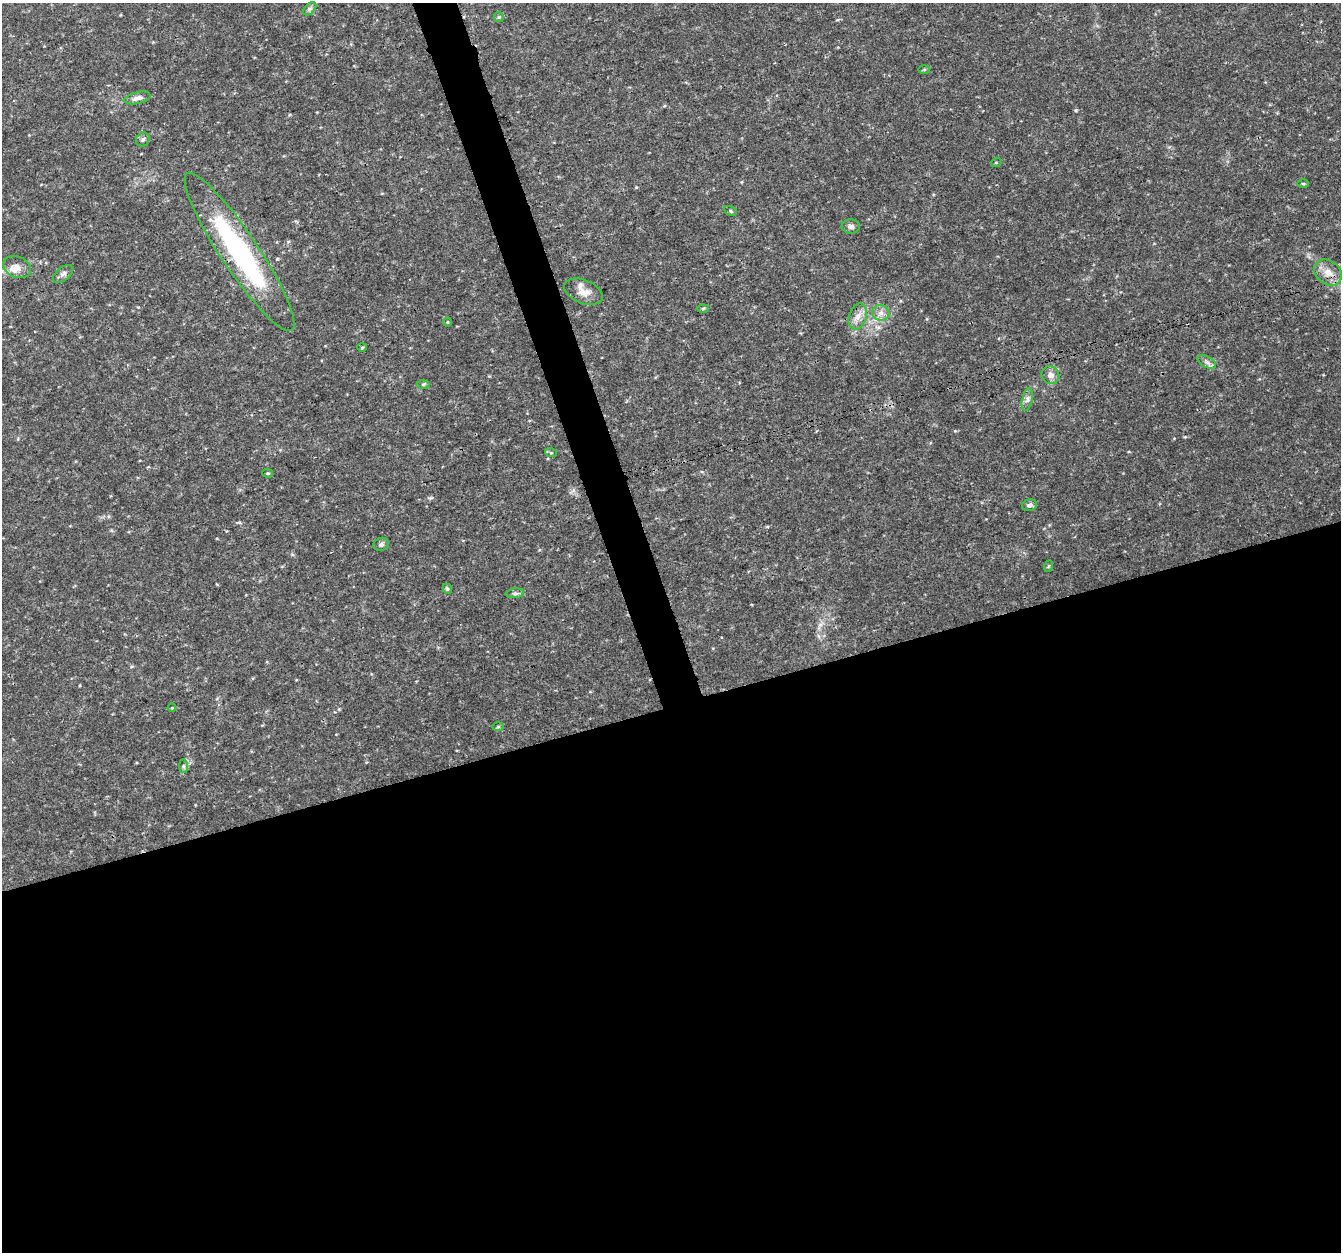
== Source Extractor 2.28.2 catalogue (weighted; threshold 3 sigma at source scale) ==
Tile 15 of 4 x 4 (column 3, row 4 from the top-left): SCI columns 2683-4021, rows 119-1368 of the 5362 x 5182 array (HDU 1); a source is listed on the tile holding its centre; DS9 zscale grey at full resolution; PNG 1343 x 1254 px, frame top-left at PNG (2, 3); each listed source drawn as its Kron ellipse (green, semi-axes under 4 px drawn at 4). Shown black and unused: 46% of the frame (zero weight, under 3 of 4 exposures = <1% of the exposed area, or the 3 px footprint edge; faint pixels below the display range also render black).
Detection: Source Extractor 2.28.2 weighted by HDU 2 'WHT'; one run over the whole footprint, this tile lists its part. Background 0.0314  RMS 0.0037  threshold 0.0167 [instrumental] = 3 sigma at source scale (4.5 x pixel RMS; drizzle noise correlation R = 1.50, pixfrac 1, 0.0396/0.0396 arcsec/px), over >= 5 px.
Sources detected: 34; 1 inside a brighter listed object's ellipse — not listed separately; the other 33 listed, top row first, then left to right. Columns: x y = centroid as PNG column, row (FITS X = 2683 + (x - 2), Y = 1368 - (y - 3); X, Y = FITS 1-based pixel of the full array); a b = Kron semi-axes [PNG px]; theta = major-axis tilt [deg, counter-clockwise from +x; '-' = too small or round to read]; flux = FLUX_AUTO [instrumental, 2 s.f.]
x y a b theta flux
310 9 8 5 45 0.91
499 17 5 5 - 0.45
924 69 6 4 2 0.41
137 98 13 6 12 1.9
143 139 7 6 - 0.9
996 163 5 3 - 0.34
1303 184 6 4 -1 0.43
730 211 6 4 -28 0.54
851 226 9 7 -3 1.4
239 252 94 18 -56 63
17 267 14 10 -23 3.1
1328 272 15 11 -37 4.2
63 274 12 6 40 1.4
583 292 20 11 -22 4.1
703 308 6 4 3 0.49
881 313 9 8 - 1.9
858 317 13 8 73 2.8
447 322 5 3 - 0.31
362 347 5 3 - 0.47
1207 362 10 5 -27 1.3
1050 375 9 8 - 2.1
423 384 6 4 1 0.54
1027 399 11 5 77 1.3
551 453 6 4 -18 0.47
268 473 5 4 - 0.52
1029 505 7 6 - 1.1
381 544 8 6 16 0.99
1049 566 6 4 69 0.43
447 589 5 4 - 0.59
515 593 9 5 7 0.87
172 708 4 3 - 0.31
498 727 6 4 2 0.44
183 766 7 4 -90 0.68
Overlapping masked pixels (flux is a lower limit): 1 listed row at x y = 239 252
Unlisted compact peaks at least as high as the median listed source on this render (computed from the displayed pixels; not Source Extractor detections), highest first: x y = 1076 110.